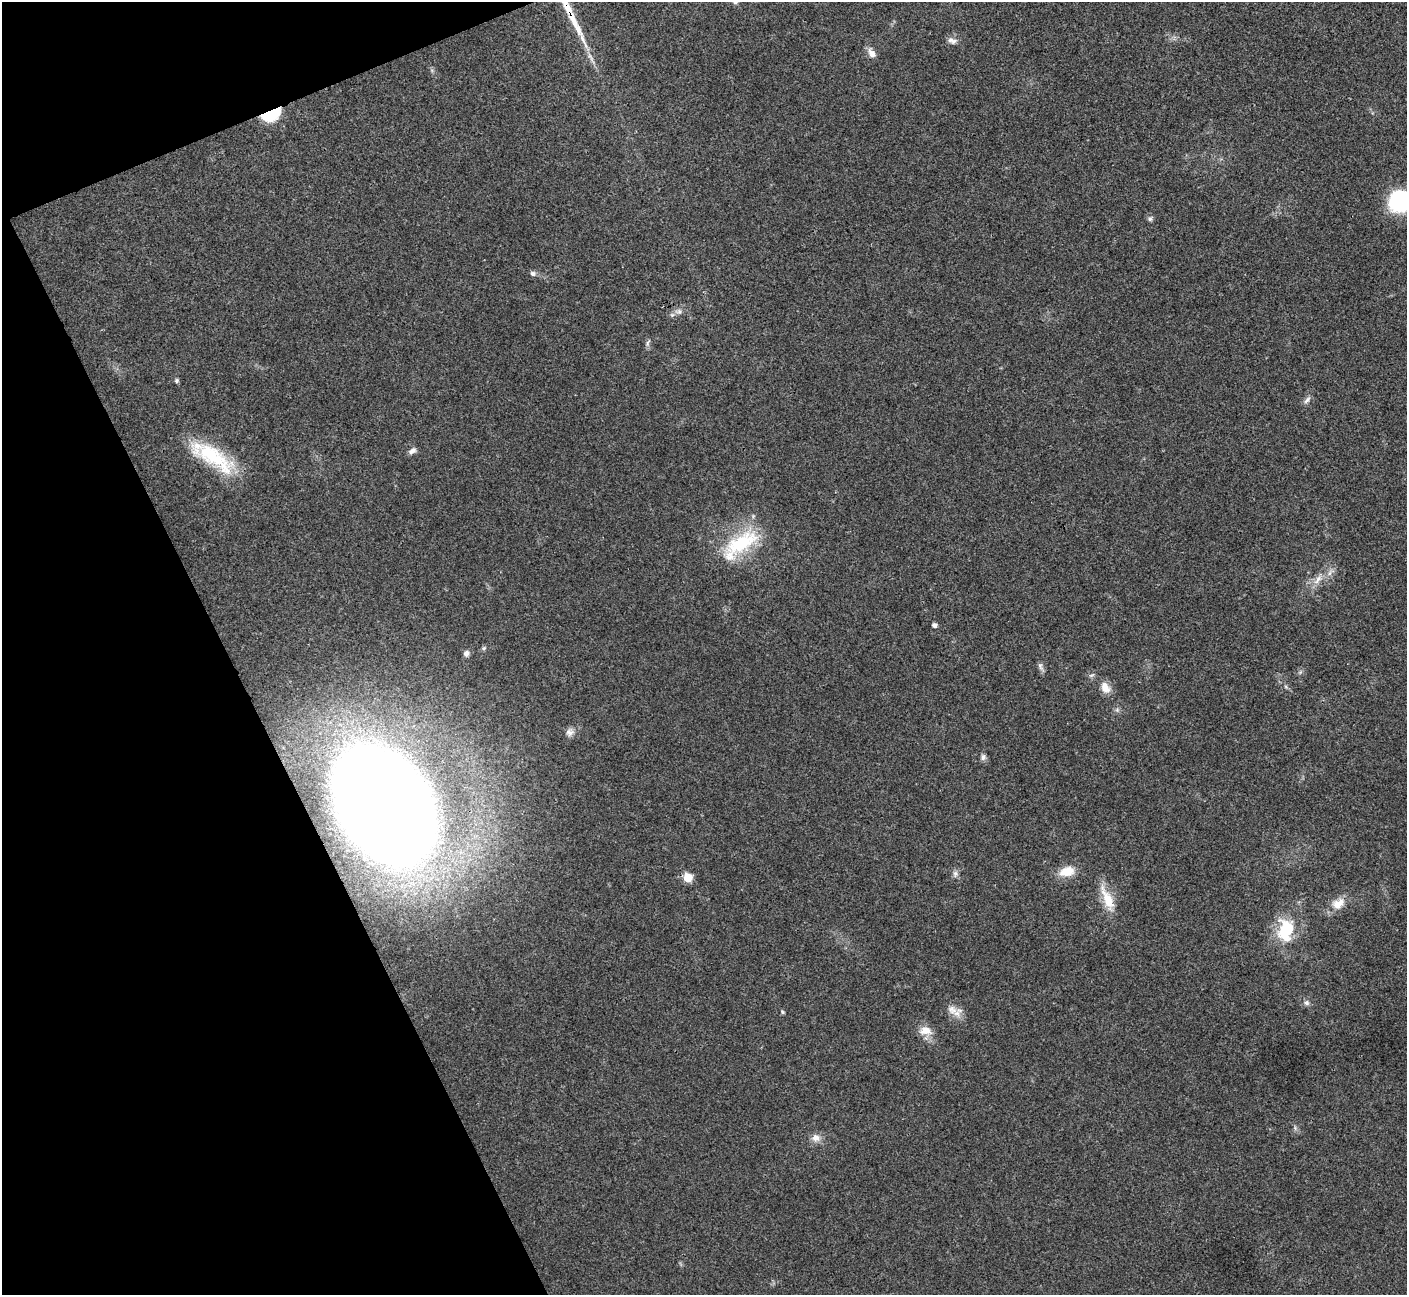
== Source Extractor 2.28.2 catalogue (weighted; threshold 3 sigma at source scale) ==
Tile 5 of 4 x 4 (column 1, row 2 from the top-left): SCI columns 3-1407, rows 2744-4036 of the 5629 x 5617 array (HDU 1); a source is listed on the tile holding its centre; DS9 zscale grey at full resolution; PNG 1409 x 1297 px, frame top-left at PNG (2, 2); no overlay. Shown black and unused: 20% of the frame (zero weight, under 3 of 4 exposures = <1% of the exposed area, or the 3 px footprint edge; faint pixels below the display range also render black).
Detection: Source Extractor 2.28.2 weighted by HDU 2 'WHT'; one run over the whole footprint, this tile lists its part. Background 0.022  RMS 0.004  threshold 0.0179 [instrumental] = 3 sigma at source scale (4.5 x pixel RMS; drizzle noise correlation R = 1.50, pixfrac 1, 0.05/0.05 arcsec/px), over >= 5 px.
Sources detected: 43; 4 inside a brighter listed object's ellipse — not listed separately; the other 39 listed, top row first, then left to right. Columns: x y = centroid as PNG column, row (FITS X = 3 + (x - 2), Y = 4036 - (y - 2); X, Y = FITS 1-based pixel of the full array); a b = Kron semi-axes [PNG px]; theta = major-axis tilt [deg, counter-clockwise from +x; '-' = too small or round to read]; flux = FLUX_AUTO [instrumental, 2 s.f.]
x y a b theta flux
574 21 73 9 -64 14
952 41 14 8 -18 2.2
872 53 13 8 -61 2.8
271 115 21 11 25 16
1399 201 18 17 - 44
1150 219 7 7 - 1
533 273 8 7 - 1.3
678 311 11 8 0 2
648 343 11 4 76 1.1
176 381 5 5 - 0.78
1307 400 11 6 48 1.6
412 451 11 6 32 1.8
214 457 58 21 -35 30
742 543 56 23 30 28
1330 572 14 6 47 2.3
1318 579 20 7 57 4.1
934 625 5 4 - 1.6
484 648 6 5 - 0.77
466 653 7 6 - 1.6
1040 666 14 6 -69 1.5
1300 672 7 4 45 0.75
1092 675 9 4 26 0.9
1105 687 16 11 -56 4.3
1117 710 7 6 - 1
570 732 11 10 - 2.2
983 757 8 8 - 1.3
385 805 79 51 -60 1400
1067 871 18 11 13 7.4
955 874 10 7 75 1.6
688 878 6 5 - 12
1107 899 37 12 -68 9.8
1338 903 19 14 29 5.7
1286 930 31 22 83 19
1307 1003 7 7 - 1.3
952 1010 15 12 -37 4.3
782 1012 6 4 -42 0.56
925 1031 17 14 -16 5.1
1295 1128 8 5 -47 0.94
816 1138 12 10 -5 3.2
Overlapping masked pixels (flux is a lower limit): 3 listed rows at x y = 574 21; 271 115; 385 805
Isophote crosses this tile's border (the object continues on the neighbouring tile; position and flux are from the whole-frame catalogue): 1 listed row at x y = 1399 201